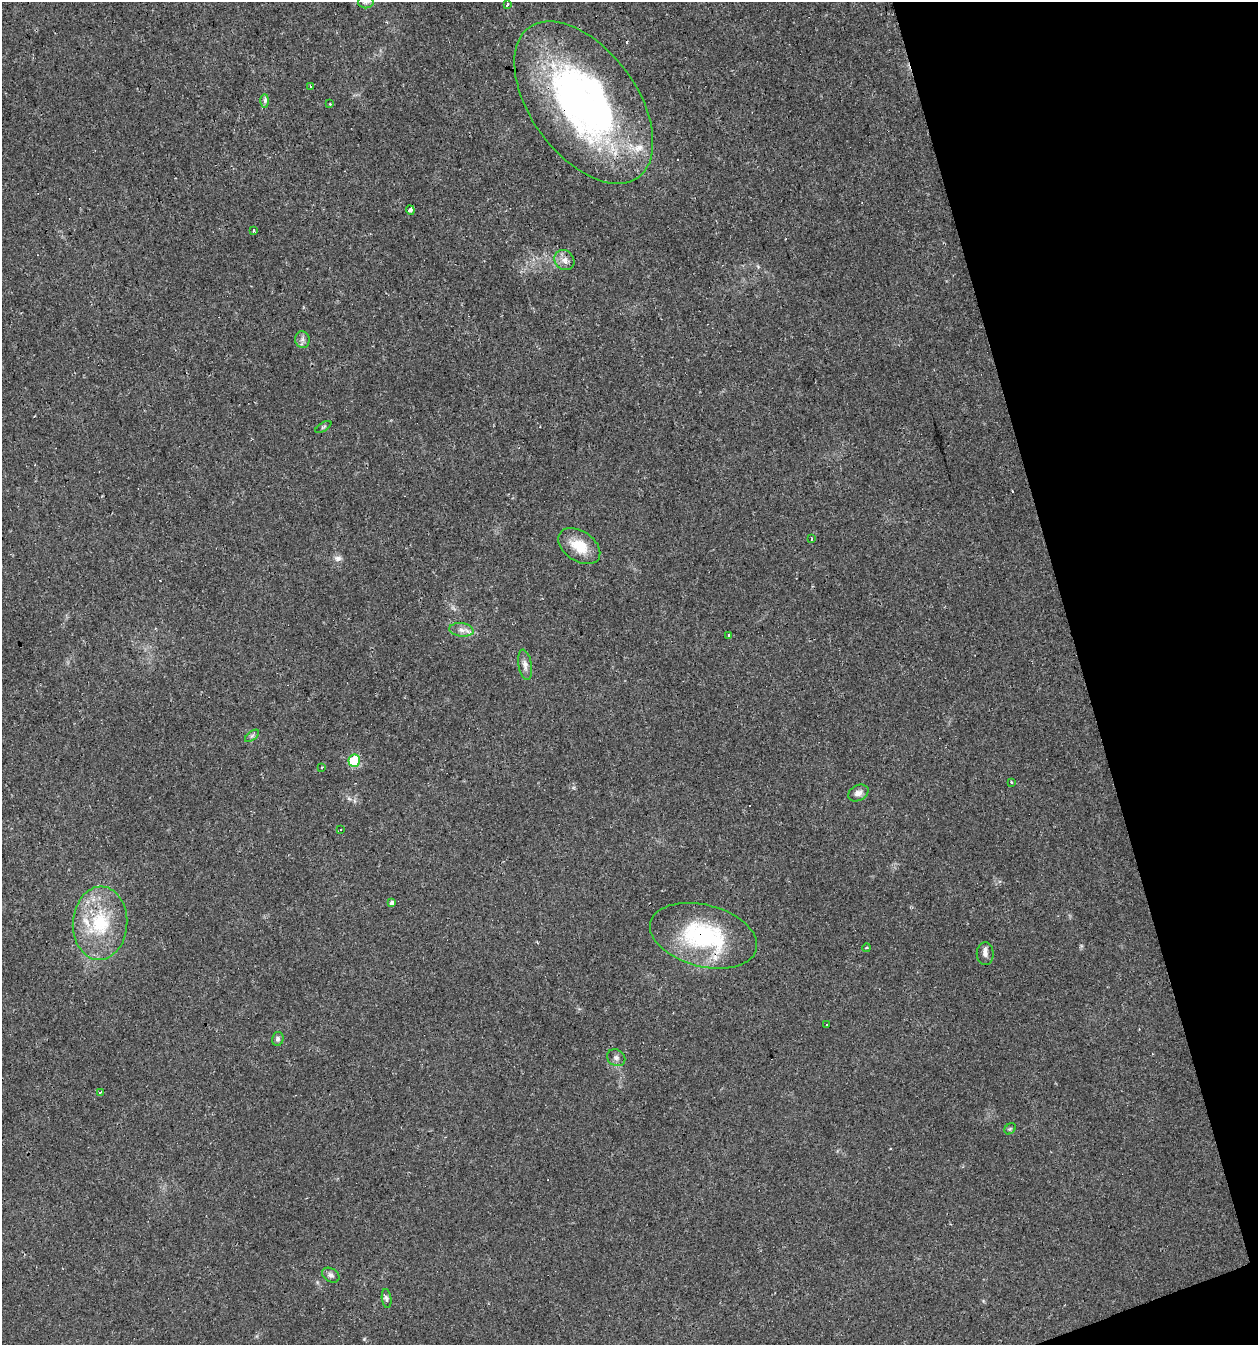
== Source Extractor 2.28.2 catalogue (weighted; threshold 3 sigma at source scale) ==
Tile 12 of 4 x 4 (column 4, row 3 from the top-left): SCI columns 3826-5081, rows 1344-2686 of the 5194 x 5371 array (HDU 1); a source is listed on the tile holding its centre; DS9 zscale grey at full resolution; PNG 1260 x 1347 px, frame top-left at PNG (2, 2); each listed source drawn as its Kron ellipse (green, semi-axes under 4 px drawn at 4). Shown black and unused: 15% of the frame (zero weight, under 2 of 3 exposures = <1% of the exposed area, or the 3 px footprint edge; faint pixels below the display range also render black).
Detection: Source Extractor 2.28.2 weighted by HDU 2 'WHT'; one run over the whole footprint, this tile lists its part. Background 0.0241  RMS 0.0031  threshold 0.0139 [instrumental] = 3 sigma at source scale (4.5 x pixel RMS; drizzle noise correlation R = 1.50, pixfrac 1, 0.0396/0.0396 arcsec/px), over >= 5 px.
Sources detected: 42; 5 cosmic-ray / hot-pixel residue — neither listed nor drawn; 3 inside a brighter listed object's ellipse — not listed separately; the other 34 listed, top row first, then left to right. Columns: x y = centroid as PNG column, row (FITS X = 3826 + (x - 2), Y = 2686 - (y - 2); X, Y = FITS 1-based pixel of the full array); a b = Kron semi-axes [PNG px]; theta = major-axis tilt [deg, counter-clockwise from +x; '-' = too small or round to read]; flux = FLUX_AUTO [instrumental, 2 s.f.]
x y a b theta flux
366 2 8 6 -1 0.93
507 4 3 3 - 1.5
310 86 3 3 - 0.36
265 101 7 4 89 0.84
584 103 93 53 -54 130
330 104 3 3 - 0.23
410 210 5 4 - 1.3
254 230 4 3 - 1.3
564 260 11 9 -46 1.9
302 340 8 7 - 1.1
323 427 9 3 33 0.47
812 539 4 2 - 0.29
579 546 23 15 -34 7.6
461 630 12 6 -7 1.8
729 635 4 3 - 1.8
525 665 15 7 -81 1.6
252 736 8 4 37 0.62
354 761 6 6 - 19
322 767 3 3 - 0.5
1011 782 3 2 - 0.24
858 793 11 7 28 1.7
341 830 3 3 - 0.93
392 903 4 4 - 1.8
100 923 37 27 86 20
704 936 55 31 -14 35
867 948 4 3 - 0.36
985 954 11 8 -89 1.4
827 1024 3 3 - 0.57
278 1039 7 5 77 0.76
616 1058 9 8 - 1.1
101 1092 4 3 - 0.87
1010 1129 6 5 - 0.46
331 1275 9 6 -32 1.1
387 1298 9 4 -82 0.87
Overlapping masked pixels (flux is a lower limit): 2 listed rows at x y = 584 103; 704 936
Isophote crosses this tile's border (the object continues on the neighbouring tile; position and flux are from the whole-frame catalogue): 1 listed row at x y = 366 2
Unlisted compact peaks at least as high as the median listed source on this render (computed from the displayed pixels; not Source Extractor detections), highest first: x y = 338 558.